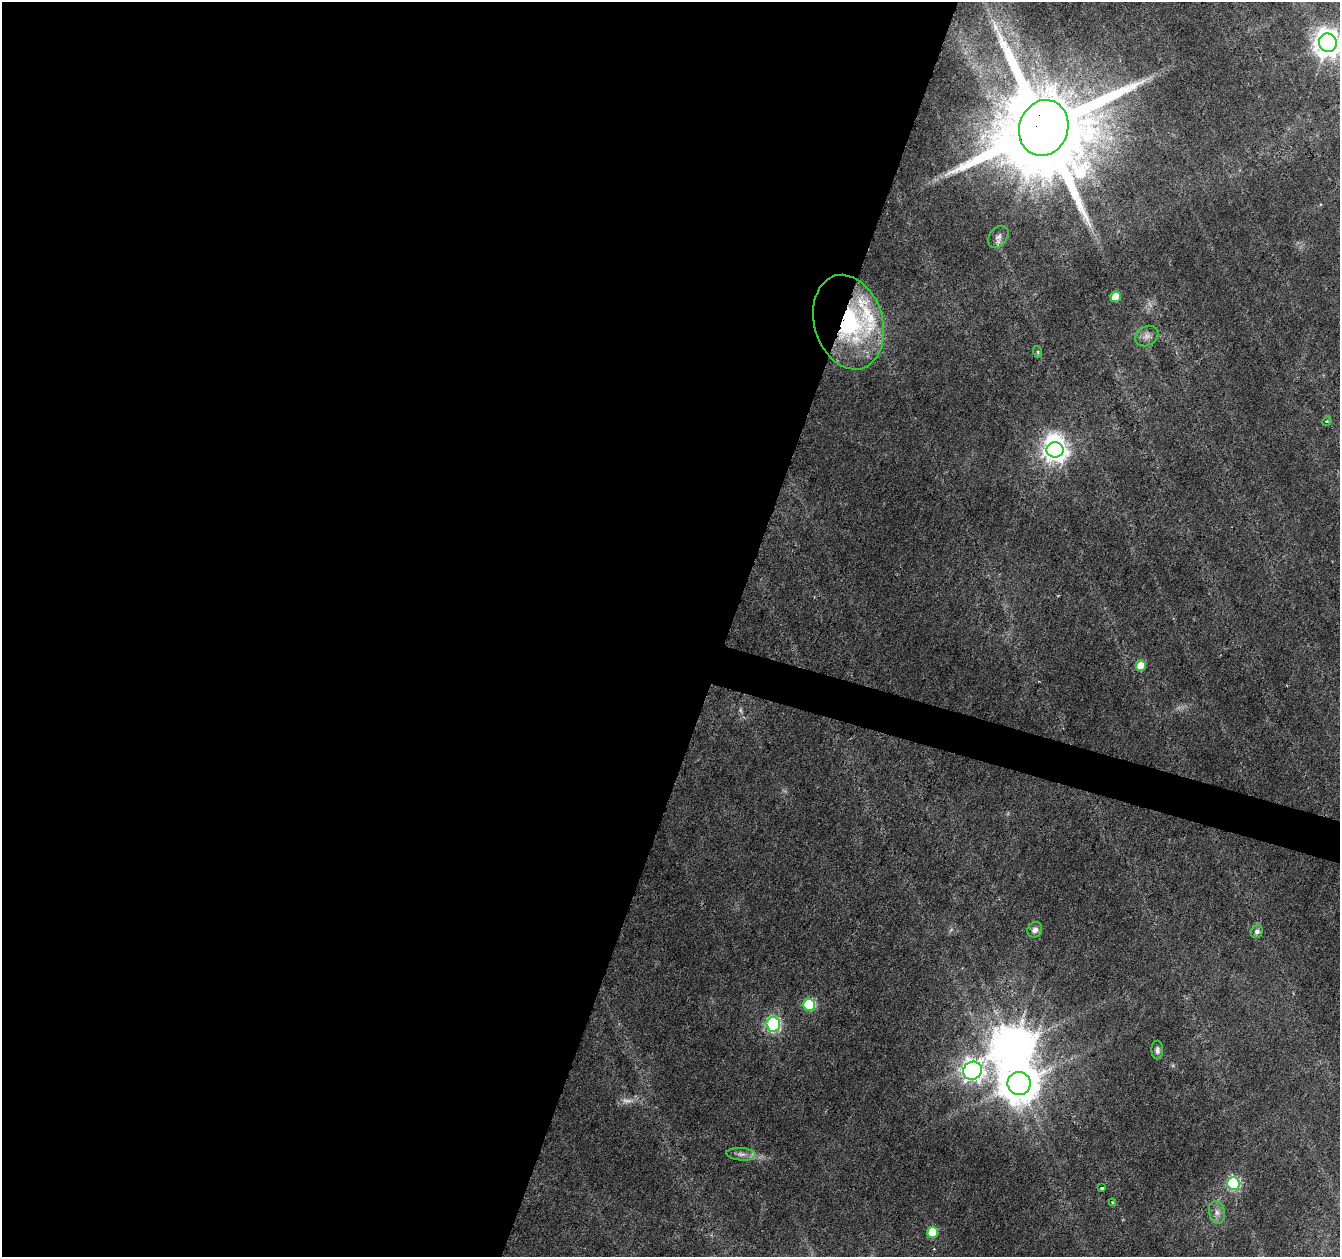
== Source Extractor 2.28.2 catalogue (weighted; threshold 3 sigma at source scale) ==
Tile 5 of 4 x 4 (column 1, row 2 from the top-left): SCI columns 1-1338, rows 2729-3983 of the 5361 x 5519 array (HDU 1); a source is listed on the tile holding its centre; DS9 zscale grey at full resolution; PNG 1342 x 1259 px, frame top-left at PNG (2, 2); each listed source drawn as its Kron ellipse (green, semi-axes under 4 px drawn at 4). Shown black and unused: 56% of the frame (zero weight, under 3 of 6 exposures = <1% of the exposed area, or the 3 px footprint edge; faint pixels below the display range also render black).
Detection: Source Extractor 2.28.2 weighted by HDU 2 'WHT'; one run over the whole footprint, this tile lists its part. Background 0.0165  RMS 0.0018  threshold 0.00718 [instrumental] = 3 sigma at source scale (4.09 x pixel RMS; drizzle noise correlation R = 1.36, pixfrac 0.8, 0.0396/0.0396 arcsec/px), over >= 5 px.
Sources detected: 29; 3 too faint to see at this stretch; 2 inside a brighter object's white glare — neither listed nor drawn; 1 inside a brighter listed object's ellipse — not listed separately; the other 23 listed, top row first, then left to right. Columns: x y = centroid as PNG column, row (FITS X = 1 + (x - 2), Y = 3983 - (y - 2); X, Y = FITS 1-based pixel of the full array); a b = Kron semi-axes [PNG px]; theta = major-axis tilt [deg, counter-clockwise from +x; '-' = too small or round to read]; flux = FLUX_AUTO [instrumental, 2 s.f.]
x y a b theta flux
1328 43 9 8 - 240
1044 128 28 24 72 5400
998 237 12 8 51 0.94
1116 297 5 5 - 4.1
849 322 48 34 -74 27
1147 336 12 9 31 1.1
1038 352 6 3 -72 0.22
1327 421 5 4 - 0.2
1055 450 8 7 - 170
1141 666 5 5 - 3.8
1035 930 8 7 - 0.76
1257 932 7 5 56 0.65
809 1005 6 6 - 19
773 1024 7 7 - 24
1157 1050 9 6 -90 0.61
972 1071 9 9 - 120
1019 1083 11 11 - 670
741 1154 15 6 -5 0.95
1234 1184 6 6 - 30
1102 1188 3 3 - 0.26
1112 1202 4 3 - 0.16
1217 1212 11 7 -76 0.98
933 1232 5 5 - 5.4
Overlapping masked pixels (flux is a lower limit): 2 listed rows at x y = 1044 128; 849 322
Isophote crosses this tile's border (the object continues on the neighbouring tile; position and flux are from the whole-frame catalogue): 1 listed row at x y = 1328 43